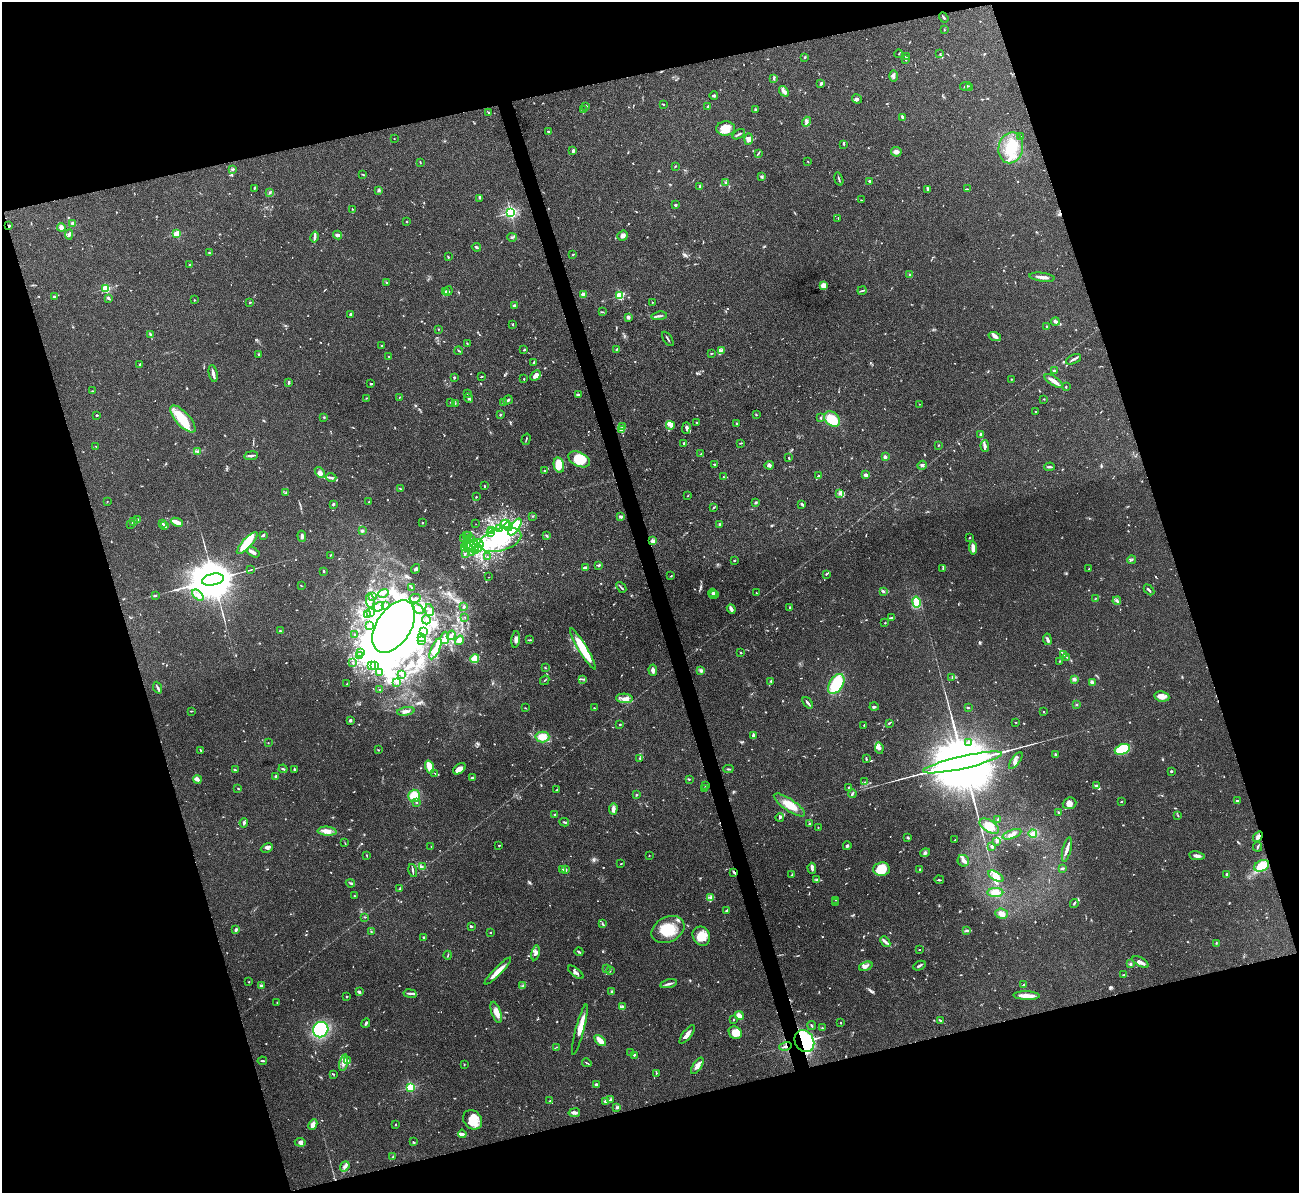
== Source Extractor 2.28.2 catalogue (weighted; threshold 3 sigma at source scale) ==
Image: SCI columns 2-5187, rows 147-4907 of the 5190 x 5175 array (HDU 1 of 3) = the unmasked area's bounding box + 8 px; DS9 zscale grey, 4 x 4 block average (1 PNG px = mean of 4 x 4 image px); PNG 1301 x 1195 px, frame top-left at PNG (2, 2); each listed source drawn as its Kron ellipse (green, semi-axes under 4 px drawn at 4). Shown black and unused: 34% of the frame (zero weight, under 3 of 4 exposures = <1% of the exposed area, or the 3 px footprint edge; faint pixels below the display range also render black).
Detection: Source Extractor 2.28.2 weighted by HDU 2 'WHT'. Background 0.0745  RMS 0.0058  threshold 0.0262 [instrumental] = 3 sigma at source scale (4.5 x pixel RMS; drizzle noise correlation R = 1.50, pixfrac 1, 0.05/0.05 arcsec/px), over >= 5 px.
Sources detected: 1074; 6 too faint to see at this stretch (4 x 4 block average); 33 inside a brighter object's white glare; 1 cosmic-ray / hot-pixel residue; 1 long thin detection or spike segment (spike, bleed or trail) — neither listed nor drawn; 33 coinciding with a brighter row at this scale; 100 inside a brighter listed object's ellipse — not listed separately; of the other 900, all 500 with FLUX_AUTO >= 1.83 (the completeness limit of this list) listed and drawn (400 fainter detections not listed), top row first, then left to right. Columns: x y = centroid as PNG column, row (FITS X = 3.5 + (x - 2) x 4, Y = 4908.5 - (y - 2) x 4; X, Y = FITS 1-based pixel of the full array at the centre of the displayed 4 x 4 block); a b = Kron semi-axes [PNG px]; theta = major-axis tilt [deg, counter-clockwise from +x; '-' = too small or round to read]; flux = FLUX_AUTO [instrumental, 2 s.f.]
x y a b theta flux
944 17 5 2 - 4.8
944 30 3 2 - 1.9
899 54 4 2 - 2.5
940 54 2 2 - 2
906 56 3 2 - 3.8
805 57 3 2 - 2.6
906 60 3 2 - 2
894 76 5 2 - 10
774 78 3 2 - 5.6
821 83 4 2 - 6.5
966 86 6 2 11 5.5
970 88 2 2 - 3
784 91 6 3 -55 19
714 96 4 2 - 6.5
857 99 5 3 - 6
664 104 3 2 - 2.2
586 106 3 2 - 4.7
708 107 3 2 - 4.5
583 110 3 2 - 4.5
756 110 3 2 - 5.7
489 112 3 2 - 5.8
902 117 4 2 - 6.7
807 122 5 3 - 9.4
726 128 9 7 3 46
548 131 3 2 - 2.5
738 134 7 2 33 5.2
1021 137 2 2 - 2.3
394 139 2 2 - 2.3
749 139 5 4 - 20
844 144 2 2 - 2.7
1011 148 15 12 77 99
573 151 4 3 - 5.4
896 152 5 5 - 12
758 153 4 2 - 4.2
420 162 3 2 - 3.1
808 162 2 2 - 1.9
675 166 2 2 - 2.9
232 170 2 2 - 2.5
363 174 3 2 - 2.4
761 177 3 2 - 3
839 179 7 2 -74 5
870 181 3 2 - 8.9
726 183 3 2 - 9.9
700 187 4 2 - 4.4
254 188 3 2 - 2.5
967 189 3 2 - 2.4
379 190 4 3 - 4.8
927 190 3 2 - 3.5
269 192 3 2 - 3.4
480 198 3 2 - 2.1
861 200 2 2 - 2.1
675 205 2 2 - 5.8
352 209 2 2 - 2.4
510 212 2 2 - 750
838 218 2 2 - 2.2
407 221 2 2 - 3.6
73 223 3 3 - 9.6
8 226 3 2 - 3.8
61 227 4 4 - 12
69 234 5 2 - 6.4
177 234 2 2 - 180
338 235 4 2 - 13
623 236 5 5 - 13
314 237 6 2 77 7.9
512 237 5 2 - 5.7
476 247 4 2 - 6
209 252 3 2 - 2.5
573 255 3 2 - 2
448 257 2 2 - 3
190 265 2 2 - 5.5
910 275 2 2 - 5.5
1042 277 13 2 -7 22
387 283 2 2 - 2.3
823 286 2 2 - 190
106 288 2 2 - 300
862 290 4 2 - 3.6
448 291 5 4 - 6.4
446 292 3 2 - 11
583 295 2 2 - 96
620 295 2 2 - 330
54 297 2 2 - 21
108 298 3 3 - 4.9
194 300 2 2 - 5.9
652 302 2 2 - 2
250 303 2 2 - 6.8
514 305 3 2 - 4.9
603 312 2 2 - 1.8
350 314 3 2 - 5.6
659 316 8 2 6 7.3
628 317 2 2 - 63
1055 321 4 3 - 11
513 324 2 2 - 3.5
1047 327 3 2 - 3
438 329 2 2 - 2
150 334 4 2 - 5.2
995 336 6 4 -17 11
668 339 8 2 -55 5.7
467 344 2 2 - 1.9
381 346 2 2 - 2.2
617 349 3 2 - 3.6
524 350 4 2 - 2.9
459 351 4 2 - 2.8
721 351 3 2 - 4.9
711 353 3 2 - 2.5
259 355 3 2 - 3.5
389 356 2 2 - 4.2
1073 359 8 2 27 8.2
533 363 3 2 - 5.2
140 364 3 2 - 3.8
1054 371 2 2 - 15
213 374 8 2 -78 16
536 376 6 4 45 18
454 377 2 2 - 6.6
481 377 3 2 - 2.2
524 379 2 2 - 2.9
1011 379 3 2 - 3.6
1054 381 10 3 -34 23
289 383 3 2 - 4.7
371 384 2 2 - 2.3
1066 387 2 2 - 2.7
92 391 3 2 - 2.2
468 394 2 2 - 2.3
578 394 2 2 - 4
399 397 2 2 - 2.7
366 398 3 2 - 2.5
469 398 5 2 - 3.9
1044 399 2 2 - 2.5
508 400 5 2 - 5.7
450 402 2 2 - 2.1
455 403 2 2 - 2.1
503 403 3 2 - 1.9
919 404 2 2 - 2
1035 411 2 2 - 5.5
500 414 2 2 - 3.2
97 415 3 2 - 2.3
756 415 2 2 - 3.1
324 417 2 2 - 3.6
821 417 3 2 - 3.3
183 419 17 7 -47 100
832 419 9 6 -42 97
696 422 2 2 - 6.4
736 423 2 2 - 2.2
670 425 4 3 - 9.3
622 426 2 2 - 4.4
686 428 5 2 - 7.2
622 430 2 2 - 130
981 434 3 2 - 11
526 439 6 2 74 3.6
684 443 2 2 - 6.9
741 443 3 2 - 2.8
938 445 2 2 - 2
96 446 3 2 - 1.8
985 446 6 3 -90 9.4
197 451 2 2 - 1.9
701 454 3 2 - 4.2
251 456 7 2 7 7.3
885 457 2 2 - 34
789 458 3 2 - 3.5
579 459 11 7 -25 110
714 464 3 2 - 3.9
559 465 8 5 -77 52
769 465 4 3 - 8
922 465 5 2 - 4.8
1049 467 5 2 - 5.9
544 471 2 2 - 3.3
320 472 6 4 -53 13
866 475 3 3 - 12
818 476 4 2 - 5.9
331 477 5 2 - 5.5
723 477 2 2 - 2
484 486 3 2 - 2.6
400 489 4 2 - 2.3
285 493 3 2 - 4.3
840 493 4 3 - 6.8
688 496 2 2 - 2
476 497 2 2 - 8.6
107 501 2 2 - 2.4
369 502 2 2 - 3.6
756 502 3 2 - 5.6
333 504 3 3 - 3.9
802 504 4 2 - 4.9
713 508 3 2 - 2.7
532 516 2 2 - 2.4
621 516 3 2 - 8.9
138 519 3 2 - 3.2
133 522 3 2 - 14
177 522 6 3 -24 27
162 523 4 2 - 5.1
422 523 2 2 - 6.1
130 524 2 2 - 2.4
476 524 2 2 - 2.3
505 524 5 3 - 12
720 524 3 2 - 3.7
165 526 3 2 - 3.6
508 527 4 2 - 7.9
515 527 10 4 55 29
499 529 3 2 - 5.9
492 530 3 2 - 4.1
362 531 2 2 - 11
490 532 2 2 - 4.9
263 535 3 2 - 6.3
469 535 2 2 - 3.6
302 536 5 2 - 9.3
466 536 3 2 - 2.3
546 536 4 2 - 3.3
464 538 2 2 - 3.2
969 538 2 2 - 2.1
470 539 2 2 - 2.4
467 540 3 2 - 10
500 540 21 11 17 140
653 541 2 2 - 65
247 543 14 4 47 96
479 544 5 3 - 8.4
467 545 2 2 - 5.4
471 545 8 4 45 30
464 547 3 2 - 5.8
475 548 2 2 - 5.4
478 548 3 2 - 8.1
973 548 6 3 -85 24
476 550 3 2 - 4.5
253 552 7 2 -31 17
465 553 2 2 - 7.4
472 553 4 3 - 7.2
330 555 3 2 - 2.3
487 557 2 2 - 3
1131 560 4 2 - 3.8
734 561 3 2 - 1.9
599 565 2 2 - 6.8
585 567 4 3 - 6.7
943 568 2 2 - 2.2
415 569 5 2 - 7.4
1089 569 2 2 - 7.3
251 570 4 2 - 2.6
324 571 2 2 - 5.5
826 574 3 2 - 3.5
671 576 2 2 - 2.1
488 577 2 2 - 2.7
213 580 11 5 11 29000
301 585 2 2 - 1.9
621 587 6 2 -49 5.1
412 588 2 2 - 3.6
1149 590 6 2 -47 7.5
883 591 3 3 - 5.9
383 593 5 2 - 4.7
712 593 4 2 - 6.5
756 593 3 2 - 2.1
198 595 7 4 -40 14
714 595 4 2 - 5
155 596 3 2 - 4.3
373 597 3 2 - 2.8
415 598 6 2 14 9.1
1095 599 3 2 - 2.3
370 601 7 3 -85 12
1117 601 4 2 - 7.2
916 602 5 4 - 48
385 605 2 2 - 10
379 607 5 3 - 9.2
464 607 2 2 - 15
418 608 6 4 -41 12
790 608 3 2 - 5.9
731 609 5 2 - 18
429 610 6 3 -79 11
371 613 3 2 - 4.9
368 614 3 2 - 3
465 617 2 2 - 2
891 618 3 2 - 3.3
426 620 4 2 - 3.4
885 623 2 2 - 2.1
369 626 2 2 - 12
394 626 29 17 57 6300
280 631 2 2 - 11
424 631 4 2 - 5.4
354 635 2 2 - 1.9
451 635 5 3 - 7.4
422 637 2 2 - 2.2
445 638 6 3 81 13
516 639 8 3 82 14
1047 639 5 4 - 8.6
422 640 2 2 - 2.6
459 640 5 4 - 29
529 640 3 2 - 2.8
435 649 11 4 65 21
583 649 24 4 -59 110
361 653 4 2 - 7.6
741 653 2 2 - 2.5
1064 654 3 2 - 3.3
360 656 2 2 - 2.3
1067 657 3 2 - 3.1
475 659 4 3 - 70
1059 661 2 2 - 1.9
352 663 2 2 - 2.1
371 666 2 2 - 2.1
374 666 3 2 - 4.7
545 667 3 2 - 2.3
653 670 5 2 - 16
701 670 3 3 - 5.5
379 672 2 2 - 12
402 675 3 2 - 4
952 677 2 2 - 2.5
582 679 4 2 - 4.3
1075 679 2 2 - 3.1
545 680 5 2 - 2.9
771 681 3 2 - 2.5
397 682 2 2 - 3.5
1092 682 4 3 - 7.8
347 684 2 2 - 2.8
836 684 11 6 58 140
158 688 6 2 -66 6.4
380 690 2 2 - 2.1
1162 696 7 5 -8 26
624 698 8 5 -4 18
808 703 7 2 -50 11
1077 705 3 2 - 2.8
874 706 4 2 - 5.9
968 707 4 2 - 2.9
525 708 3 2 - 2
594 708 2 2 - 2.3
191 711 3 2 - 2.1
406 711 9 3 10 16
1044 712 2 2 - 2.1
350 720 3 3 - 5.6
1015 722 3 2 - 1.9
889 723 3 2 - 3.2
620 725 2 2 - 6.1
864 725 2 2 - 2.2
753 735 3 2 - 5
542 737 7 5 2 36
268 743 2 2 - 2.3
969 743 3 2 - 2.9
879 748 6 3 -83 10
1122 749 8 5 21 120
201 750 3 2 - 3.1
378 750 3 2 - 2.2
1055 755 2 2 - 6
640 758 3 2 - 2.3
866 759 3 2 - 3.9
1016 761 10 4 54 16
962 762 40 6 13 110000
429 767 6 2 -72 88
283 769 4 2 - 4.4
294 769 3 2 - 3.1
459 769 7 4 38 22
728 769 5 2 - 3.8
235 770 3 2 - 2.8
1171 771 2 2 - 5.3
435 773 2 2 - 1.8
276 776 2 2 - 33
473 778 3 2 - 12
197 779 4 3 - 11
689 779 3 2 - 2.6
865 782 3 2 - 2.5
705 786 2 2 - 3
1096 786 4 3 - 11
848 787 2 2 - 2.4
704 788 2 2 - 9
238 789 2 2 - 1.9
557 790 4 2 - 2.3
852 794 4 2 - 4.6
637 795 2 2 - 2.4
414 796 6 6 - 54
1237 801 2 2 - 5.4
417 802 2 2 - 2.5
1121 802 3 2 - 2.4
1069 803 7 5 19 24
789 805 18 6 -34 57
613 809 5 3 - 16
1059 812 2 2 - 3.5
555 815 2 2 - 25
1178 816 3 2 - 2.6
780 817 4 2 - 3.9
998 819 3 2 - 2.8
564 822 5 2 - 3.5
244 823 4 3 - 6.4
809 824 2 2 - 9
989 826 11 6 -32 46
818 827 2 2 - 2.5
327 831 9 4 -4 24
1012 834 10 4 20 18
1033 834 4 3 - 7.6
1258 837 6 3 52 9.7
908 838 3 2 - 4.4
955 840 2 2 - 2.1
997 841 3 3 - 5.4
345 843 2 2 - 1.9
499 845 2 2 - 2.2
431 846 2 2 - 2.5
847 846 4 3 - 5.3
992 847 4 2 - 3.1
1258 847 5 2 - 3.6
267 848 6 3 26 12
1067 849 12 3 76 15
925 853 5 3 - 8.9
649 855 2 2 - 2.1
367 856 3 2 - 2.1
1197 856 8 3 -9 14
963 861 6 5 - 12
621 864 3 2 - 1.8
422 866 2 2 - 2.8
1262 866 8 5 26 120
812 868 5 3 - 9.2
1062 868 3 2 - 5.3
563 869 3 2 - 2.7
881 869 8 7 - 85
920 869 2 2 - 11
413 870 6 2 -76 6.8
565 870 2 2 - 14
734 872 3 2 - 3.8
1227 874 2 2 - 34
792 875 3 2 - 1.9
996 876 8 4 -29 22
817 879 3 2 - 3.9
939 880 5 2 - 4.7
350 883 4 2 - 3.9
400 889 4 2 - 3.7
995 893 8 4 3 26
354 896 2 2 - 2.7
710 898 3 2 - 2.8
835 900 2 2 - 2
835 903 3 2 - 3.5
1074 903 4 2 - 5.2
726 910 2 2 - 2.5
1002 914 6 5 - 16
365 917 2 2 - 2.2
602 924 3 2 - 3.5
471 926 3 2 - 4.8
236 930 3 2 - 11
668 930 17 12 27 95
371 931 2 2 - 3
966 931 3 2 - 3.3
490 933 2 2 - 2
701 936 10 8 -60 48
424 937 3 2 - 4.6
885 942 6 2 -48 8.6
1216 943 3 2 - 2
919 950 2 2 - 2.4
579 952 4 2 - 6.1
535 953 7 4 78 16
448 955 4 2 - 2.8
1140 962 9 3 -29 15
1131 964 3 2 - 3.5
866 966 7 3 20 11
919 966 6 2 26 7
607 968 2 2 - 1.9
610 970 2 2 - 1.8
498 971 18 3 45 36
576 972 9 2 -38 9.9
1124 975 2 2 - 2.2
249 982 2 2 - 2.4
669 984 8 2 12 9.2
1024 985 3 2 - 2.7
261 986 2 2 - 8.1
523 986 4 2 - 4.4
359 992 3 2 - 7.9
612 992 3 2 - 3.6
410 994 7 2 -9 7.7
347 996 2 2 - 2.9
1027 996 13 4 -2 29
277 1003 2 2 - 2.7
622 1006 3 3 - 5.5
496 1012 11 4 -71 25
739 1016 5 3 - 26
733 1020 2 2 - 2.1
940 1021 3 2 - 5.3
366 1023 5 2 - 6.6
841 1023 2 2 - 2.8
812 1025 4 2 - 4.5
822 1028 3 2 - 2.6
321 1030 8 7 - 310
580 1030 26 3 75 57
735 1033 7 6 - 41
687 1034 11 3 52 20
600 1040 6 2 -46 56
804 1041 11 9 -59 490
785 1046 6 2 14 8
557 1047 2 2 - 2.5
630 1053 2 2 - 2.9
634 1055 3 2 - 3.3
262 1061 5 2 - 4.5
348 1061 3 2 - 2.9
344 1063 8 4 77 16
587 1063 5 2 - 3
464 1065 2 2 - 2
697 1066 9 4 57 18
656 1073 3 2 - 2
333 1074 3 2 - 2.6
596 1084 3 2 - 6.6
410 1087 2 2 - 390
610 1100 3 3 - 6.3
550 1101 2 2 - 4.1
605 1101 2 2 - 18
616 1107 2 2 - 3.2
574 1113 6 3 9 10
473 1120 10 9 - 59
396 1124 3 2 - 2.1
313 1125 5 3 - 20
462 1134 4 3 - 7.5
300 1142 5 4 - 9.7
413 1142 3 2 - 3.3
393 1157 3 2 - 3.5
345 1166 5 3 - 8.9
Overlapping masked pixels (flux is a lower limit): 4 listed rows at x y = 8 226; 734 872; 804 1041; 785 1046
Diffuse or blended objects may show on this block-average render without a row.